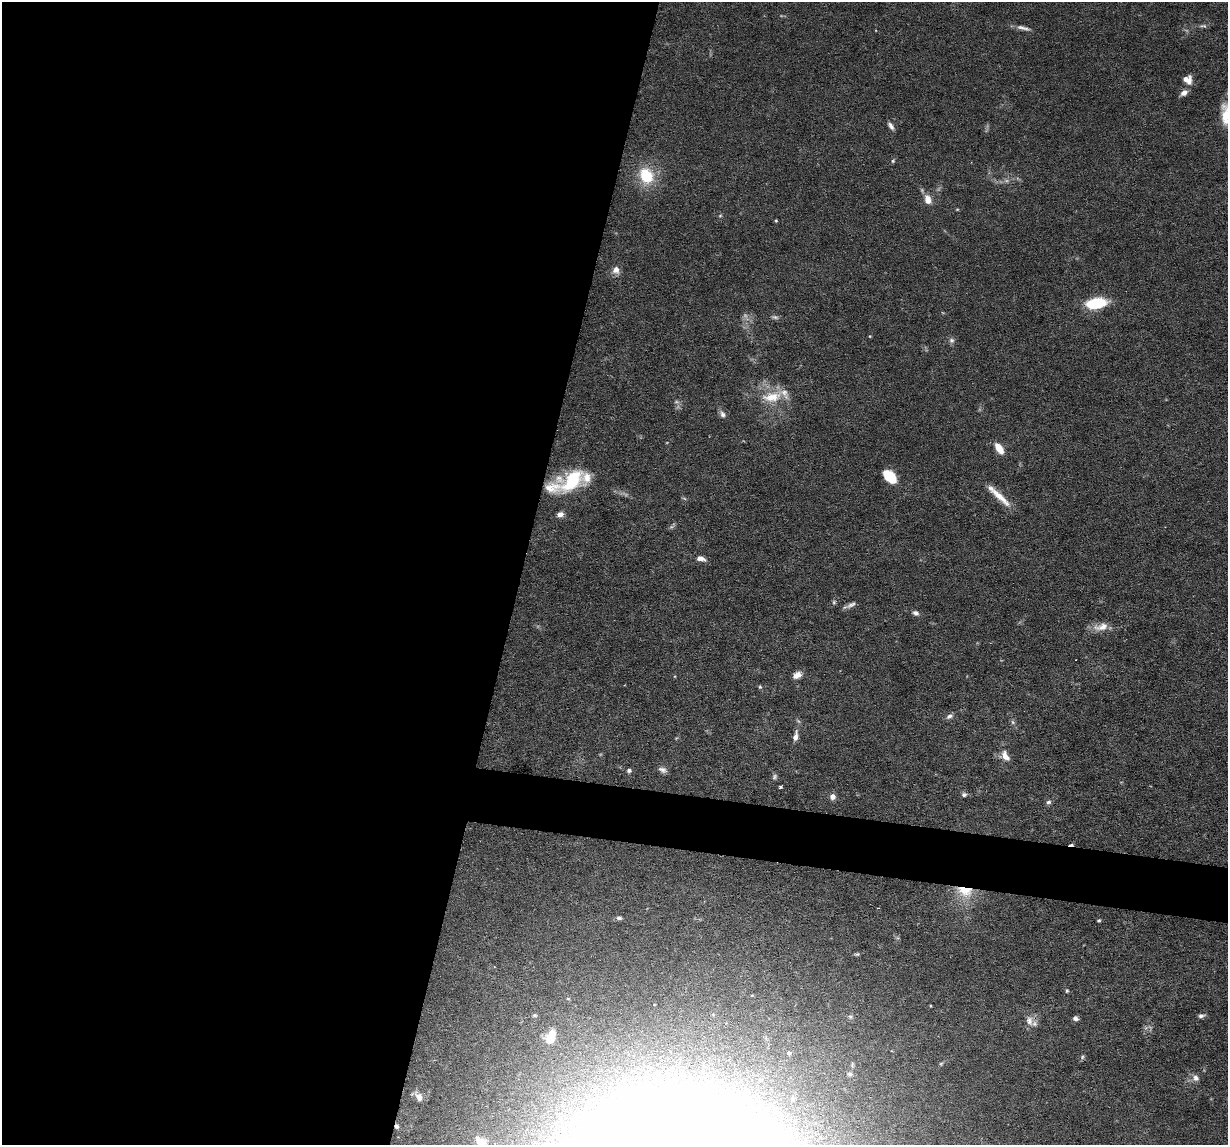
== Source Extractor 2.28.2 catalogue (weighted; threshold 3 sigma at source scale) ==
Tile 5 of 4 x 4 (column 1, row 2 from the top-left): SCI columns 1-1226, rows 2405-3547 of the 4906 x 4927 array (HDU 1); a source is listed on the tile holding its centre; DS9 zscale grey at full resolution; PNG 1230 x 1147 px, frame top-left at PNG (2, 2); no overlay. Shown black and unused: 45% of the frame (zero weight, under 3 of 6 exposures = <1% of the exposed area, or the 3 px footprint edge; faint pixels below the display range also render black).
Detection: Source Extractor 2.28.2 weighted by HDU 2 'WHT'; one run over the whole footprint, this tile lists its part. Background 0.0968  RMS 0.0042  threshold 0.0172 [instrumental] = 3 sigma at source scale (4.09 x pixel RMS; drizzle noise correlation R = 1.36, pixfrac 0.8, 0.05/0.05 arcsec/px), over >= 5 px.
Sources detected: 69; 7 too faint to see at this stretch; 2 cosmic-ray / hot-pixel residue — not listed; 3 inside a brighter listed object's ellipse — not listed separately; the other 57 listed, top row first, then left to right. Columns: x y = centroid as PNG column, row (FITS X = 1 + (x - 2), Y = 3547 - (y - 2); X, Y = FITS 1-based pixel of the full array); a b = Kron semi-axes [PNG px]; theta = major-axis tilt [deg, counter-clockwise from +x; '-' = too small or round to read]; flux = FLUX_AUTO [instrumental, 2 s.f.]
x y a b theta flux
1203 26 11 5 -3 0.97
1023 28 19 5 -13 2.1
1187 80 11 9 -27 3.6
1184 93 8 6 34 2.5
1226 114 29 12 -88 8.2
891 126 10 5 -56 1.4
893 161 6 4 23 0.61
646 175 17 14 -66 15
928 200 11 8 -74 3.8
776 221 4 4 - 0.39
616 270 9 8 - 2.4
1096 303 17 8 8 22
775 317 11 5 -9 1.1
870 336 5 3 - 0.31
952 340 7 7 - 1.2
772 397 32 15 11 11
722 414 11 7 -61 1.5
999 449 14 7 -55 4.5
890 476 15 9 -44 9.6
572 481 31 19 39 22
1000 497 34 7 -42 6.6
560 514 9 7 19 1.9
701 558 10 6 -13 2.3
834 602 5 5 - 0.65
851 605 14 6 29 1.7
916 613 8 5 -26 1.4
1101 627 22 10 11 4.5
797 675 10 7 27 2.7
760 687 5 5 - 0.52
949 716 9 6 30 1.4
1013 722 7 5 -47 0.84
795 736 11 5 79 2.4
1005 756 14 9 -57 3.5
629 770 5 5 - 1.2
663 770 11 6 -22 1.6
774 777 8 6 60 0.88
780 787 4 3 - 0.53
964 795 7 6 - 1
832 797 5 5 - 2.7
1048 802 7 5 5 0.96
965 891 23 14 -17 10
619 918 7 5 -4 0.94
1099 920 4 3 - 0.5
1067 991 5 5 - 0.62
535 1015 6 4 0 0.58
1201 1016 8 5 9 1.1
1075 1018 6 5 - 1.3
1029 1021 15 11 -78 3.4
551 1036 12 7 69 10
789 1053 5 5 - 1
1082 1057 6 5 - 0.66
941 1063 6 4 20 0.48
850 1074 8 8 - 1.4
669 1075 13 12 - 6.4
1196 1078 9 8 - 2
419 1097 11 8 -52 2.5
480 1141 14 9 -32 3.3
Overlapping masked pixels (flux is a lower limit): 1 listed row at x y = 965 891
Isophote crosses this tile's border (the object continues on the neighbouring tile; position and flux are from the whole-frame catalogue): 2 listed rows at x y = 1226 114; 480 1141